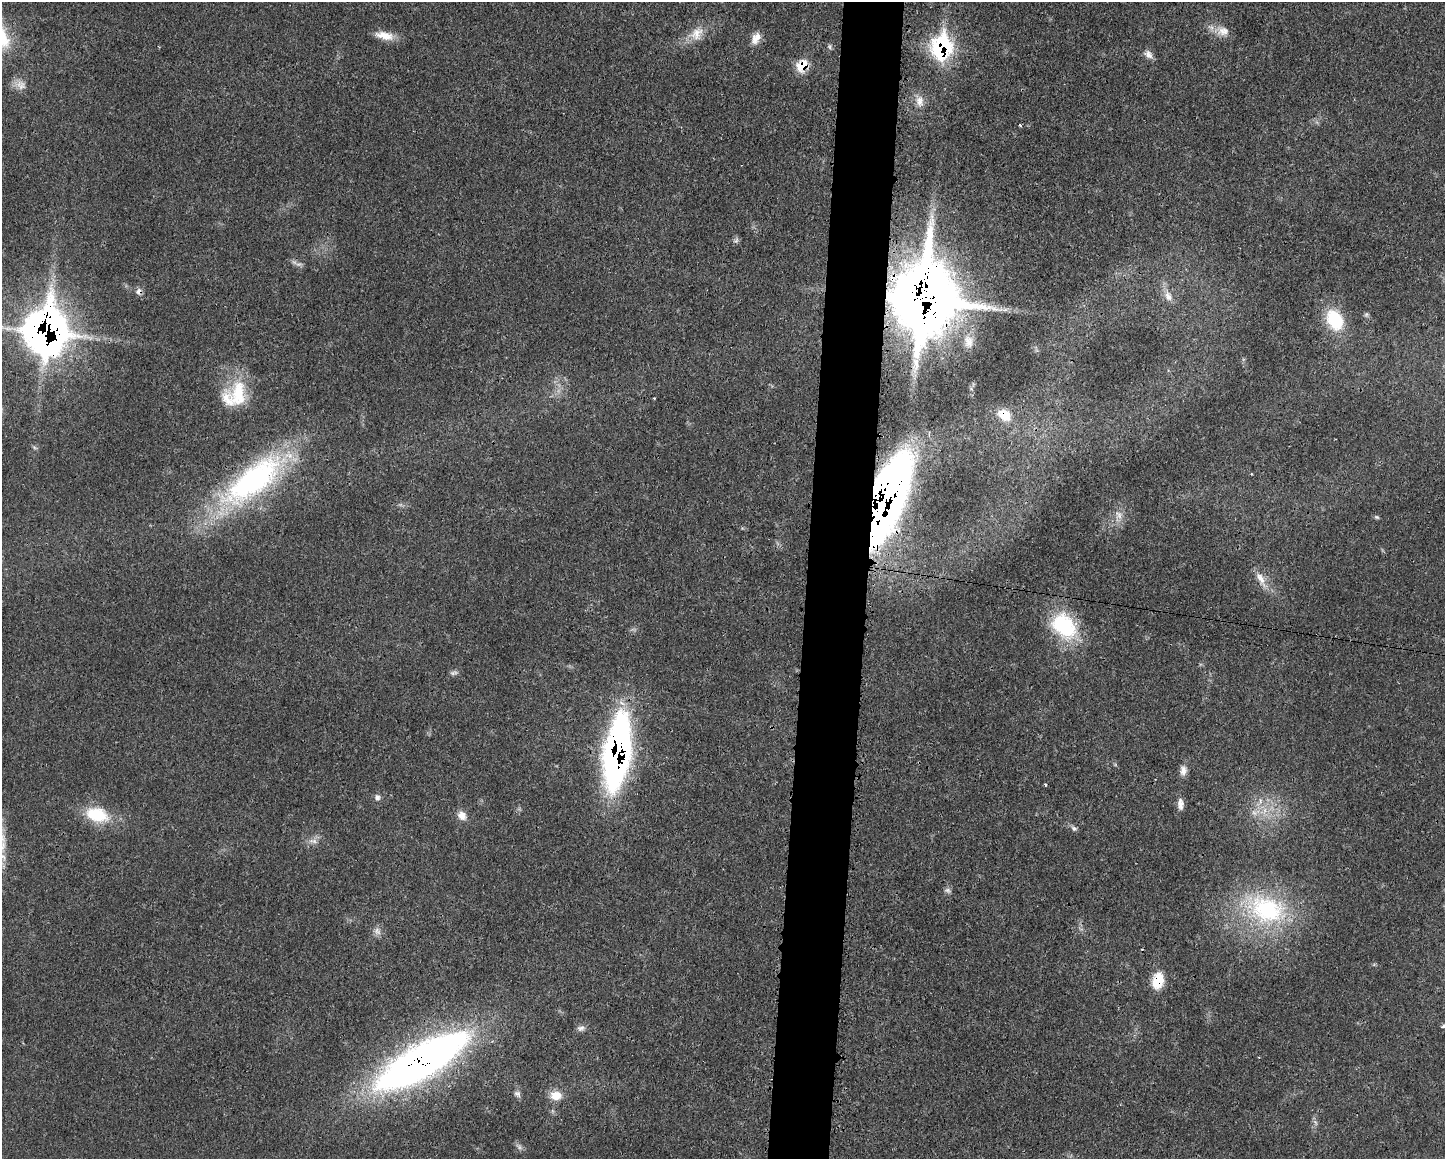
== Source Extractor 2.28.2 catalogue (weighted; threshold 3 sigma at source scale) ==
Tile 5 of 3 x 4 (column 2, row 2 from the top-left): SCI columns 1557-2999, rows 2323-3479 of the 4674 x 4642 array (HDU 1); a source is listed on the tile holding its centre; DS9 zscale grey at full resolution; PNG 1447 x 1161 px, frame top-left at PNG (2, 2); no overlay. Shown black and unused: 4% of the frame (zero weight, under 3 of 4 exposures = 1% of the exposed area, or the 3 px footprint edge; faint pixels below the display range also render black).
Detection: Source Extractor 2.28.2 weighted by HDU 2 'WHT'; one run over the whole footprint, this tile lists its part. Background 0.021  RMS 0.0023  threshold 0.0102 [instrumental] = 3 sigma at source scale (4.5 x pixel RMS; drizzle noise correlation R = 1.50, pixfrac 1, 0.05/0.05 arcsec/px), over >= 5 px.
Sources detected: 57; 3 too faint to see at this stretch — not listed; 2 inside a brighter listed object's ellipse — not listed separately; the other 52 listed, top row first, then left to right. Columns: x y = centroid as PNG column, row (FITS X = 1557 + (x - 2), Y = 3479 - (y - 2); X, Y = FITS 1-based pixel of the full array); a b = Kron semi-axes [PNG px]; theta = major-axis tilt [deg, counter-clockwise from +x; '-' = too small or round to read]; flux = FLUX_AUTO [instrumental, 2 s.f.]
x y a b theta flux
1222 31 19 14 -5 2.8
696 34 21 15 52 3.9
384 35 25 10 -12 3.2
756 38 16 10 60 2.2
829 47 7 5 -87 0.5
941 47 14 11 79 48
1148 54 13 9 -39 1.4
802 66 14 11 54 4.9
21 85 16 12 -34 2
920 101 16 11 -82 2.2
1020 125 3 3 - 0.31
736 241 8 5 58 0.53
139 291 10 7 71 0.95
1168 296 14 9 -67 1.8
922 299 25 20 89 2100
1005 309 9 4 9 0.72
1366 314 7 6 - 0.44
1335 320 23 16 -64 12
46 332 22 19 86 380
968 341 20 13 -82 3.1
915 365 24 10 88 3.4
238 394 37 23 87 11
654 398 3 2 - 0.4
1004 415 16 12 -31 5.2
35 448 7 4 -19 0.38
1251 474 3 3 - 0.21
253 480 93 34 39 54
888 498 69 19 70 280
1119 515 13 11 -67 2.1
1377 517 7 4 -26 0.37
1261 579 26 9 -59 3
1064 626 37 26 -45 17
454 673 11 5 10 0.62
617 753 51 17 82 130
1183 770 14 8 86 1.5
1045 784 4 3 - 0.3
377 797 8 7 - 0.79
1180 804 16 8 -89 1.5
1255 812 14 8 15 2.1
97 815 29 18 -15 9.3
462 815 12 9 -55 1.9
1074 828 8 6 -30 0.68
2 838 20 9 -88 3
313 841 13 6 -11 1.2
948 890 10 6 -20 0.71
1266 909 60 39 -20 31
1158 981 18 12 74 5.8
1443 1026 3 3 - 0.78
581 1028 12 7 13 0.94
421 1062 91 27 30 160
517 1094 10 7 -36 0.79
556 1095 17 12 -4 3.1
Overlapping masked pixels (flux is a lower limit): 11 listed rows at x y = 941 47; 802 66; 139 291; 922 299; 46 332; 1004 415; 253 480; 888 498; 617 753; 1158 981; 421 1062
Isophote crosses this tile's border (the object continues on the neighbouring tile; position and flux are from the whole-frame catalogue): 3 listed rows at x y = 46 332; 2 838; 1443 1026